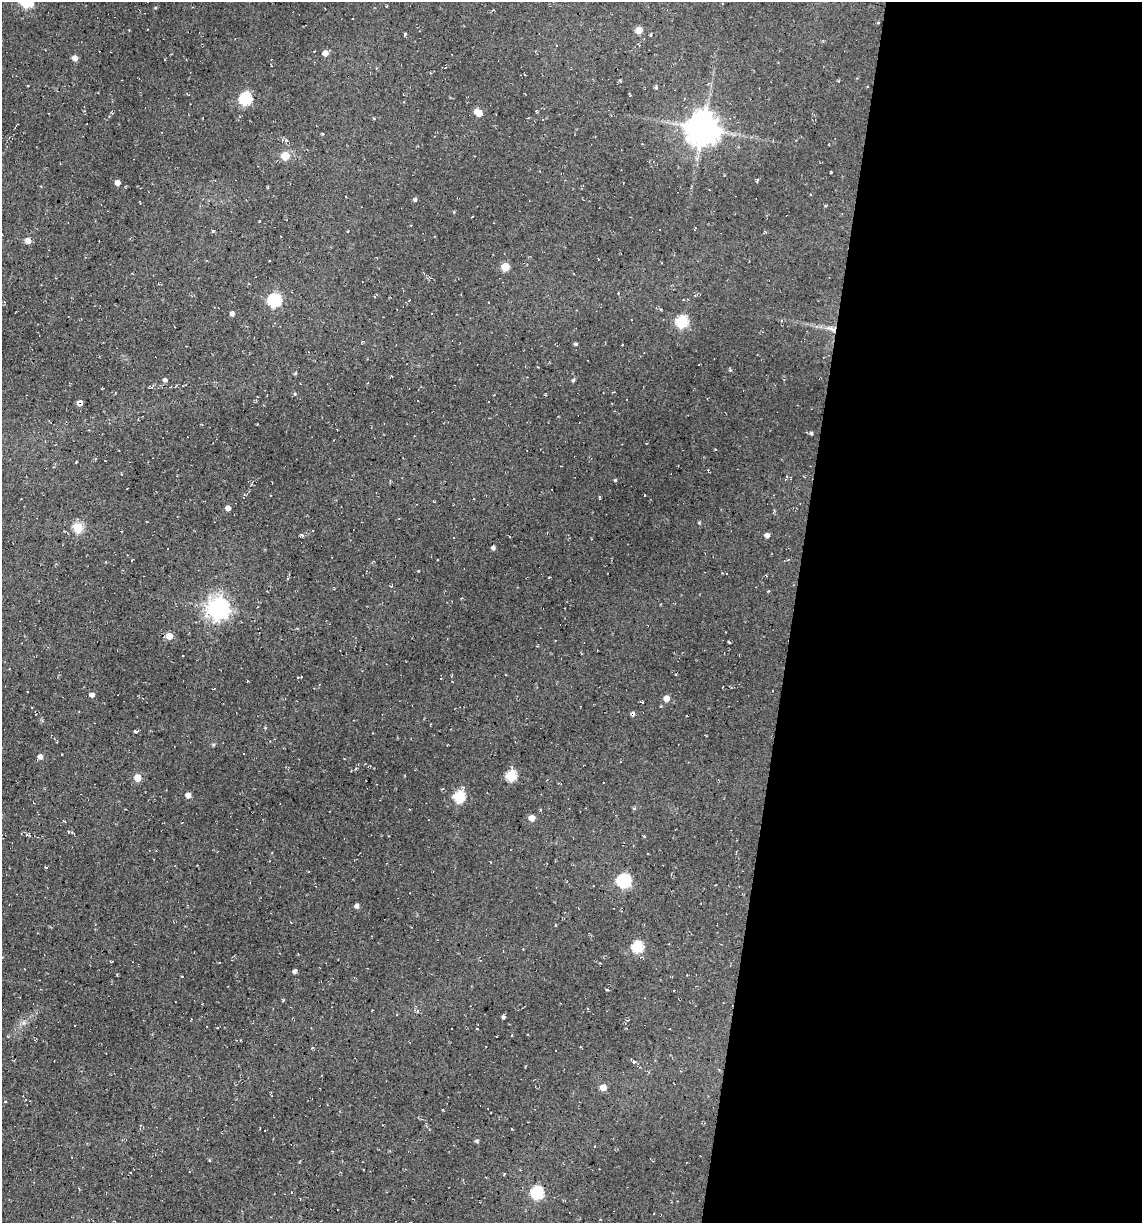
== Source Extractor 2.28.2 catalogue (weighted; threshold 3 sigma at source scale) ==
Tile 12 of 4 x 4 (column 4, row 3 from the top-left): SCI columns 3652-4791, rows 1222-2442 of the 4904 x 4884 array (HDU 1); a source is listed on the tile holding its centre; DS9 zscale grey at full resolution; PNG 1144 x 1225 px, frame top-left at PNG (2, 2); no overlay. Shown black and unused: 31% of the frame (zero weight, under 2 of 3 exposures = <1% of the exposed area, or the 3 px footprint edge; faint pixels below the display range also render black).
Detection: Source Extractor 2.28.2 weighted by HDU 2 'WHT'; one run over the whole footprint, this tile lists its part. Background 0.136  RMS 0.014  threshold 0.0627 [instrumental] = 3 sigma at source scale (4.5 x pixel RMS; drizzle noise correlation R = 1.50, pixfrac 1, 0.05/0.05 arcsec/px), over >= 5 px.
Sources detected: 85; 15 cosmic-ray / hot-pixel residue — not listed; the other 70 listed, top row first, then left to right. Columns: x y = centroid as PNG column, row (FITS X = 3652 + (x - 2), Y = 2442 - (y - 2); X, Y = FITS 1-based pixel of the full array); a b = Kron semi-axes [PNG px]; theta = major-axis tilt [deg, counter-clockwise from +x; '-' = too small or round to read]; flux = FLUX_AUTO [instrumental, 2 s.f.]
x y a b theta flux
639 30 5 5 - 22
405 34 4 3 - 1.8
651 35 3 3 - 1.6
325 53 5 5 - 9.3
75 58 5 5 - 8.1
656 88 4 4 - 2
245 99 6 6 - 150
478 112 7 5 -40 20
543 119 3 2 - 1.2
703 129 10 9 - 2900
322 133 3 3 - 1.4
285 156 5 5 - 37
117 183 5 4 - 7.6
415 200 5 4 - 2.5
213 231 3 3 - 2.8
28 240 5 4 - 11
505 267 5 5 - 36
274 300 6 6 - 180
661 309 4 3 - 1.2
232 314 4 4 - 4.7
682 321 6 6 - 120
831 329 17 6 -13 9.4
576 344 4 3 - 2.1
165 380 4 4 - 3.9
573 380 4 4 - 2.2
80 403 6 5 - 5.3
811 433 5 4 - 2.4
105 461 3 2 - 0.88
76 462 3 2 - 0.93
787 476 6 5 - 2.7
615 480 4 3 - 1.5
600 497 5 3 - 1.2
228 508 4 4 - 8.1
699 523 5 4 - 1.4
78 528 5 5 - 63
302 535 4 3 - 2.5
767 535 5 5 - 4.6
493 548 4 4 - 3.6
218 608 8 7 - 960
169 636 5 5 - 17
729 642 3 3 - 1.3
537 646 4 3 - 1.1
92 695 5 4 - 6.4
666 698 5 5 - 11
136 731 4 3 - 2.9
40 757 6 5 - 7.3
511 776 6 5 - 89
137 777 6 6 - 19
188 795 5 4 - 8.2
459 797 6 6 - 120
634 808 5 4 - 1.6
531 818 5 5 - 11
27 835 6 4 -17 2.1
644 836 4 4 - 1.1
45 867 4 2 - 1.3
624 881 6 6 - 200
357 906 4 4 - 6
555 925 4 3 - 0.95
637 947 6 6 - 120
295 971 4 3 - 4.7
607 990 4 3 - 1.9
503 1017 4 4 - 3.2
634 1061 5 4 - 2.5
603 1087 6 6 - 12
5 1102 4 2 - 0.87
443 1110 2 2 - 1.2
477 1141 5 4 - 2.2
504 1174 4 2 - 1
291 1192 3 2 - 0.88
537 1192 6 6 - 150
Overlapping masked pixels (flux is a lower limit): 2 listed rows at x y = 831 329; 80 403